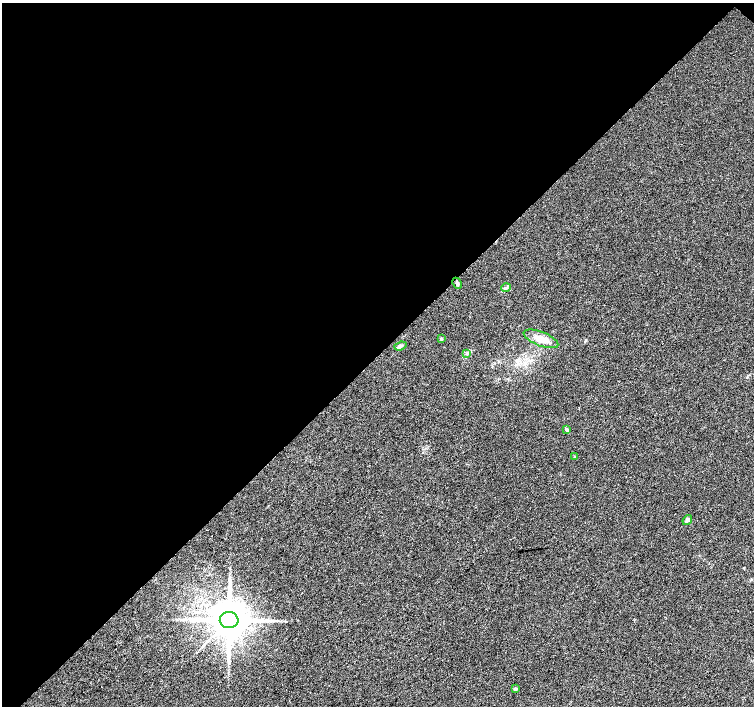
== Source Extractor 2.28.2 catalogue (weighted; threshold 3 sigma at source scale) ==
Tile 2 of 4 x 4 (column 2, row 1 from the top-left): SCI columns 1516-3019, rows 4456-5863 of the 6032 x 6027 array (HDU 1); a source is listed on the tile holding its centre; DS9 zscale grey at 2 x 2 block average (1 PNG px = mean of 2 x 2 image px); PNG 756 x 708 px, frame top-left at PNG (2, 3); each listed source drawn as its Kron ellipse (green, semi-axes under 4 px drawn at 4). Shown black and unused: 50% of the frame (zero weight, under 3 of 4 exposures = <1% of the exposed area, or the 3 px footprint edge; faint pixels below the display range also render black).
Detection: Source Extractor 2.28.2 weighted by HDU 2 'WHT'; one run over the whole footprint, this tile lists its part. Background 0.0212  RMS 0.0037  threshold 0.0165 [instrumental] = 3 sigma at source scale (4.5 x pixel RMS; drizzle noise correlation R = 1.50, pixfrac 1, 0.0396/0.0396 arcsec/px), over >= 5 px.
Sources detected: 12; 1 long thin detection or spike segment (spike, bleed or trail) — neither listed nor drawn; the other 11 listed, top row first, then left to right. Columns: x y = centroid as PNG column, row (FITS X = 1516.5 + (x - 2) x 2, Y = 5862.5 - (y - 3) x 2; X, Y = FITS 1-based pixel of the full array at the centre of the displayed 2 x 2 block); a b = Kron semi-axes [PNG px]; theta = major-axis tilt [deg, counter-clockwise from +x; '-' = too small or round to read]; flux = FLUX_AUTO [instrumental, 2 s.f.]
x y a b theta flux
457 283 5 4 - 1.8
506 288 4 3 - 1.3
441 338 3 3 - 0.8
541 339 18 7 -21 9.5
400 346 6 3 19 1.7
467 353 3 2 - 0.84
567 430 3 2 - 0.94
575 457 3 3 - 1.2
687 520 5 4 - 2.5
229 620 9 8 - 2900
515 689 3 3 - 2.2